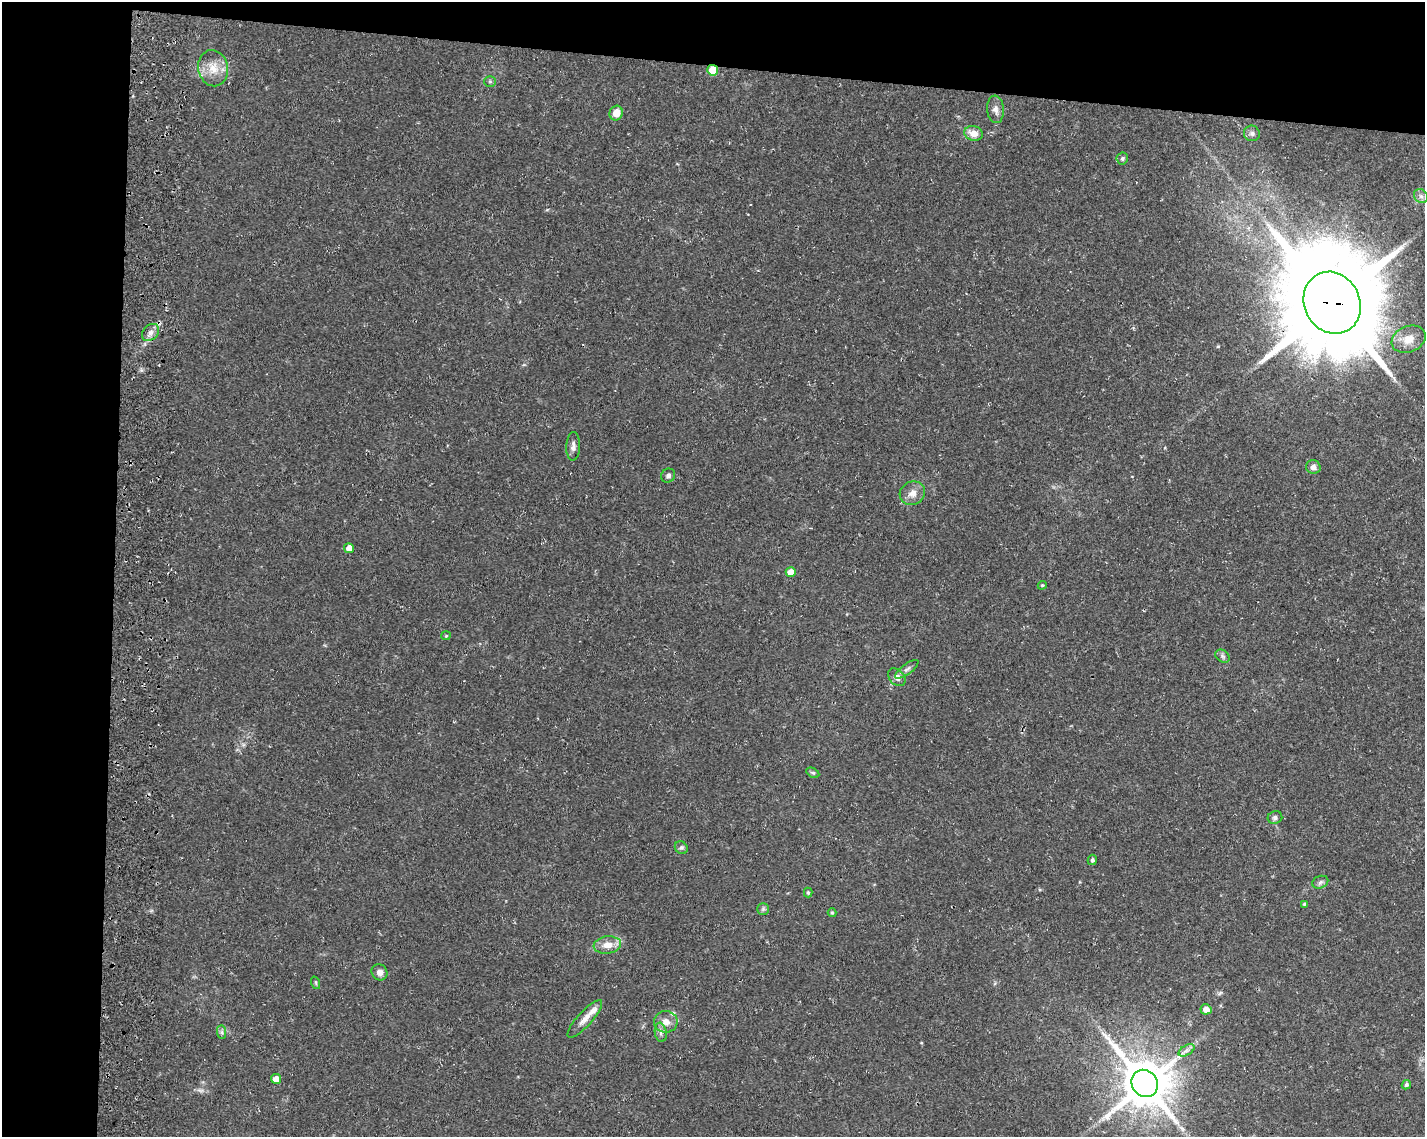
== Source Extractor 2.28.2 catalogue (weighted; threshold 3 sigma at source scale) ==
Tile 1 of 3 x 4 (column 1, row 1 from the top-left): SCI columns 343-1765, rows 3407-4541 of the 4897 x 4553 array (HDU 1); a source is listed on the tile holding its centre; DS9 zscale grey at full resolution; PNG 1427 x 1139 px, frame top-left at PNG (2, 2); each listed source drawn as its Kron ellipse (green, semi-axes under 4 px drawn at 4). Shown black and unused: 14% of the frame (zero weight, under 3 of 4 exposures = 4% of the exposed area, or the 3 px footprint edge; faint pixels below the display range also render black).
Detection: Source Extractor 2.28.2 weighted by HDU 2 'WHT'; one run over the whole footprint, this tile lists its part. Background 0.0362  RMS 0.0051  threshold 0.0228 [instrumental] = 3 sigma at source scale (4.5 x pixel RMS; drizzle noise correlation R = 1.50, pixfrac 1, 0.0396/0.0396 arcsec/px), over >= 5 px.
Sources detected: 48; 1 too faint to see at this stretch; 1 long thin detection or spike segment (spike, bleed or trail) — neither listed nor drawn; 2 inside a brighter listed object's ellipse — not listed separately; the other 44 listed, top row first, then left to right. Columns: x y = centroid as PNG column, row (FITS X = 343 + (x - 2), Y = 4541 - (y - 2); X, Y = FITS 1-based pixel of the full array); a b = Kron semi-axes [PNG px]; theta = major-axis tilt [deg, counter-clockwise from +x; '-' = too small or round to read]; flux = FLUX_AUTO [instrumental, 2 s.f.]
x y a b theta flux
213 68 18 15 -78 7.8
713 70 5 5 - 18
490 81 6 5 - 0.81
995 109 14 8 -86 2.9
616 113 7 6 - 5.1
974 133 9 7 -17 4.9
1252 133 8 7 - 1.6
1122 158 6 6 - 1.1
1421 196 8 6 -44 1.9
1332 303 32 27 -62 8700
150 332 10 7 46 2.4
1409 339 17 13 22 7.3
573 446 14 7 87 2.4
1313 467 7 6 - 2.4
668 476 7 6 - 1.4
912 493 13 11 24 4.3
349 548 5 4 - 4.7
791 572 5 5 - 5.7
1042 585 4 4 - 0.56
446 636 5 4 - 0.55
1222 656 8 6 -37 1.3
907 669 14 5 37 1.6
897 677 10 7 -46 2.3
813 773 7 4 -28 0.78
1275 817 7 6 - 1.5
681 848 7 6 - 1.1
1092 860 5 4 - 1.1
1320 882 8 6 22 1.4
808 892 5 4 - 0.72
1304 904 4 4 - 0.57
763 909 5 5 - 0.93
832 913 4 4 - 0.55
607 945 14 8 6 5.3
380 972 8 7 - 2.4
316 983 6 4 -72 0.62
1206 1009 5 5 - 3.8
585 1019 24 7 48 4.4
666 1022 12 11 - 4.3
222 1032 7 4 -89 0.96
661 1032 10 6 -81 1.7
1187 1050 9 5 31 1.7
276 1079 5 5 - 4.6
1145 1083 14 12 -50 2500
1406 1085 5 4 - 0.78
Overlapping masked pixels (flux is a lower limit): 2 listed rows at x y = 713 70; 1332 303